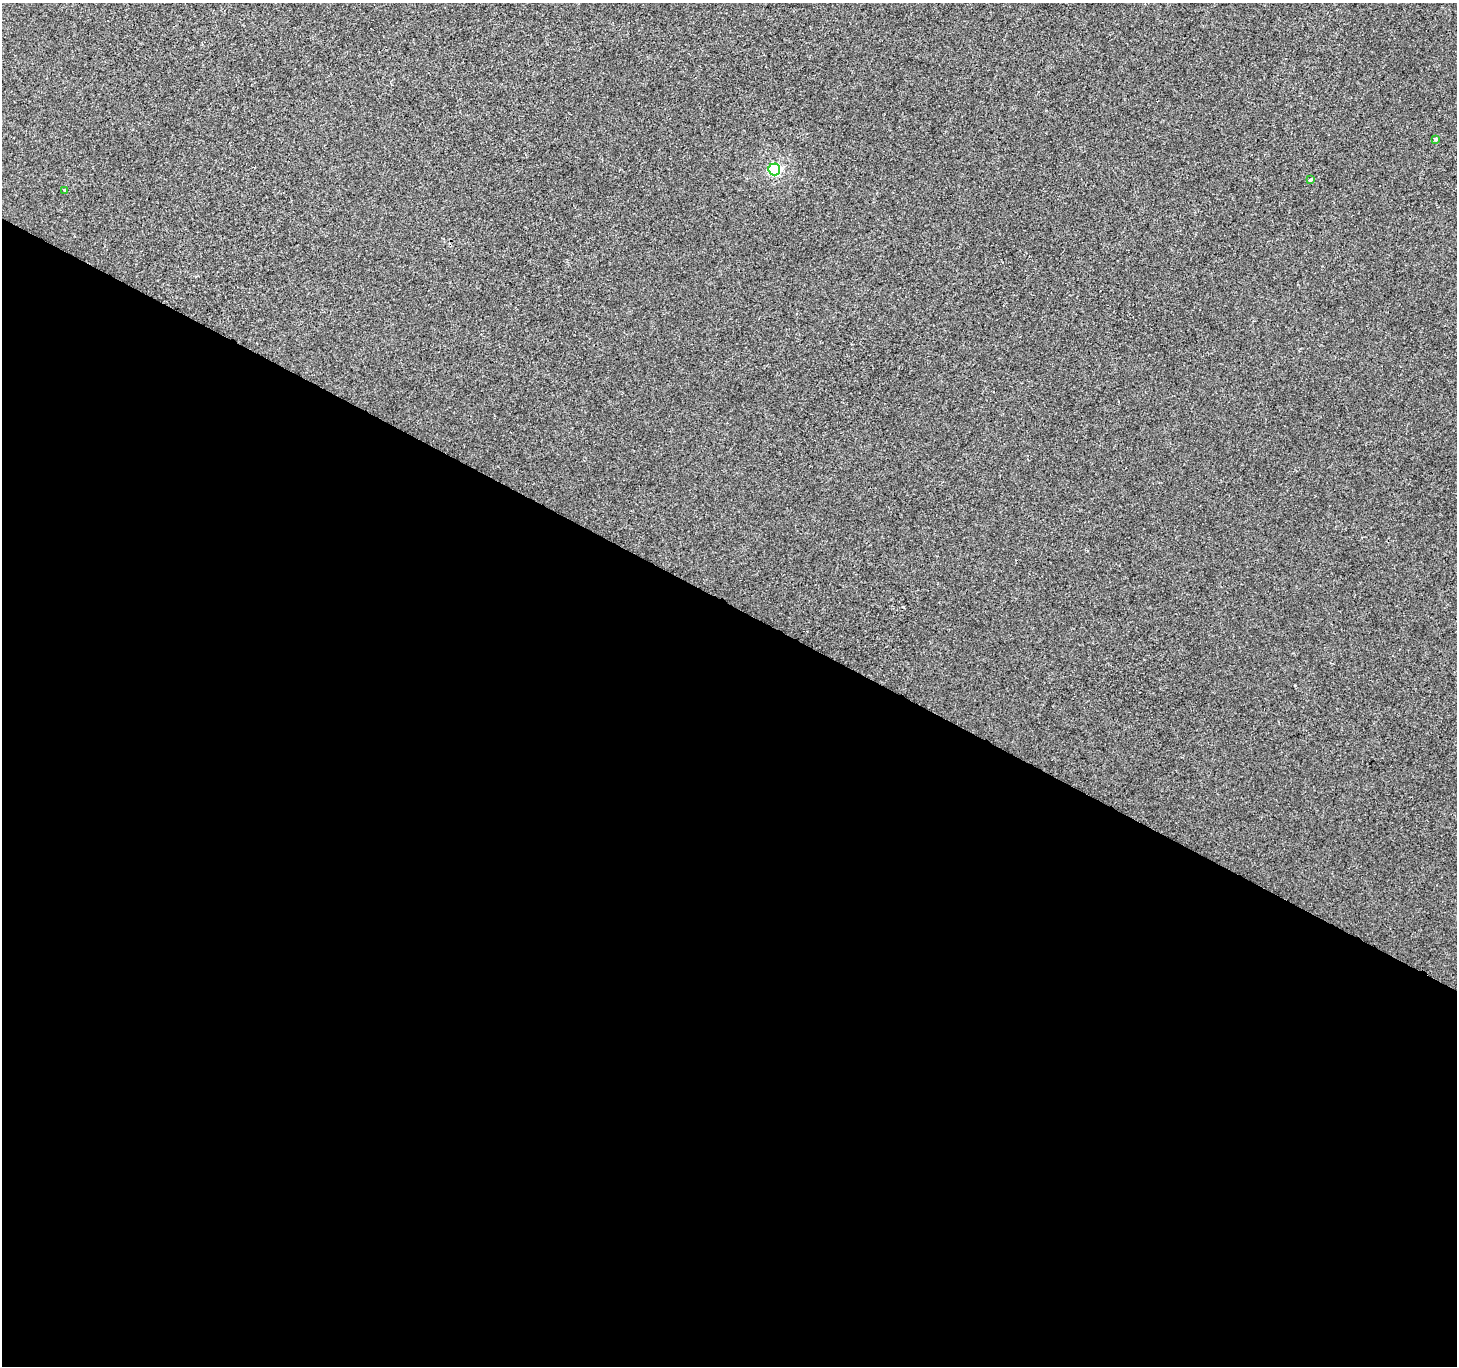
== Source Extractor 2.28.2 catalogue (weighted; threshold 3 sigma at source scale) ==
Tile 14 of 4 x 4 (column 2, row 4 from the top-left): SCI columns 1462-2916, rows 261-1624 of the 5827 x 5910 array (HDU 1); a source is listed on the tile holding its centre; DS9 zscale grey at full resolution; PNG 1459 x 1368 px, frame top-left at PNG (2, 3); each listed source drawn as its Kron ellipse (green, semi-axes under 4 px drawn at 4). Shown black and unused: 56% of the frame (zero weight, under 2 of 3 exposures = <1% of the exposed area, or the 3 px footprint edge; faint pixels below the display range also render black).
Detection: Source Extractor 2.28.2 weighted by HDU 2 'WHT'; one run over the whole footprint, this tile lists its part. Background 5.71e-05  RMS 0.0042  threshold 0.0188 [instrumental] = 3 sigma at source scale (4.5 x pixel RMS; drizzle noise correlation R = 1.50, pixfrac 1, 0.0396/0.0396 arcsec/px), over >= 5 px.
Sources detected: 4; all 4 listed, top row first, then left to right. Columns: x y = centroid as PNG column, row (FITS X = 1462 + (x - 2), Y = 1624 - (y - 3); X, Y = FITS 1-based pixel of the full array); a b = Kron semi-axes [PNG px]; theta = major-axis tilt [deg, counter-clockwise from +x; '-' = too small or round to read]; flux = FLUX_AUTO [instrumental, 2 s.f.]
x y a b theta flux
1435 139 3 3 - 0.62
774 169 6 6 - 50
1310 180 4 3 - 0.97
65 190 4 4 - 0.65